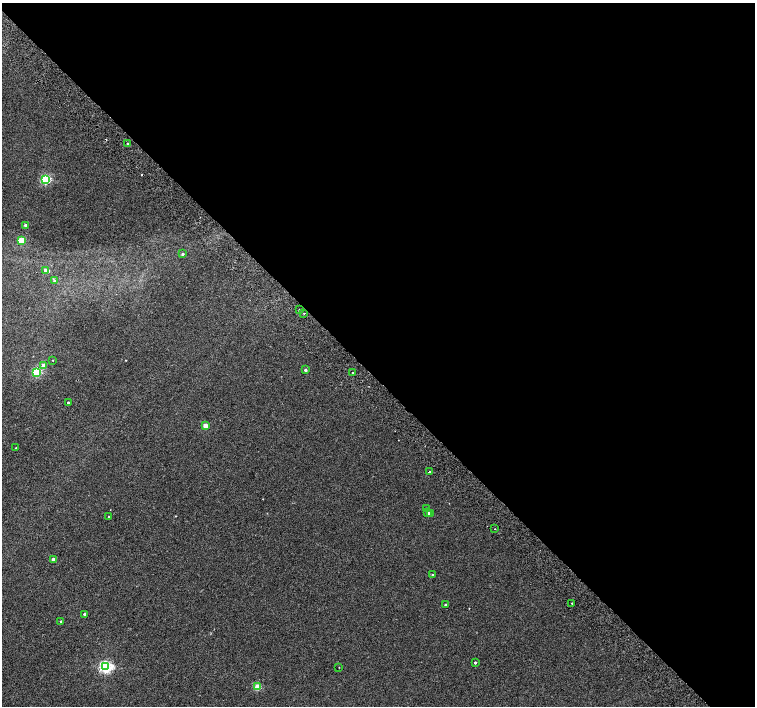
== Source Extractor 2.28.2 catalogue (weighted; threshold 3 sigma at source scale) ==
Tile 8 of 4 x 4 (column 4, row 2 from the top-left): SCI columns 4567-6072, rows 3080-4486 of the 6118 x 6093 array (HDU 1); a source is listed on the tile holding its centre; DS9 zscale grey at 2 x 2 block average (1 PNG px = mean of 2 x 2 image px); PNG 757 x 708 px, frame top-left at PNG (2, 3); each listed source drawn as its Kron ellipse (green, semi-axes under 4 px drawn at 4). Shown black and unused: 54% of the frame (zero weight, under 2 of 3 exposures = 3% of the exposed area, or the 3 px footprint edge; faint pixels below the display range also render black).
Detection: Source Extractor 2.28.2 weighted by HDU 2 'WHT'; one run over the whole footprint, this tile lists its part. Background 0.00716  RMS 0.0058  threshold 0.0259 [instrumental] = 3 sigma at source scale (4.5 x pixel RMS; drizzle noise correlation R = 1.50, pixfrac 1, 0.0396/0.0396 arcsec/px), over >= 5 px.
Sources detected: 35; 2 cosmic-ray / hot-pixel residue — neither listed nor drawn; the other 33 listed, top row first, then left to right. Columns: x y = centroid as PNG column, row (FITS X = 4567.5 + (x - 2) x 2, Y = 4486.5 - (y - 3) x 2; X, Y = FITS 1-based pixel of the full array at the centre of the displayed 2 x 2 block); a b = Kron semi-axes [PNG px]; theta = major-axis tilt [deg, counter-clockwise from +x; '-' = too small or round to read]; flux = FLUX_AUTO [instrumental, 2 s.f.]
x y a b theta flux
128 144 2 2 - 1.8
46 180 4 3 - 100
26 225 2 2 - 4.6
21 241 3 3 - 43
182 254 3 3 - 2.6
46 271 3 3 - 13
54 281 3 3 - 1.5
299 310 2 2 - 0.94
304 313 2 2 - 4
53 360 2 2 - 0.5
44 365 3 3 - 13
305 370 3 2 - 2.5
36 372 3 3 - 88
352 372 2 2 - 1.5
68 403 2 2 - 2.8
205 426 3 3 - 16
16 448 2 2 - 1
429 472 2 2 - 1.5
426 509 3 2 - 1.3
427 513 3 3 - 4.4
431 514 3 2 - 3.2
109 517 2 2 - 1.2
495 529 2 2 - 2.4
53 560 2 2 - 6.5
432 574 3 2 - 0.92
572 603 2 2 - 0.9
445 605 2 2 - 1.6
84 614 2 2 - 2.6
61 621 3 2 - 1.6
475 663 2 2 - 1.7
105 667 4 4 - 240
339 667 2 2 - 0.46
257 687 3 3 - 37